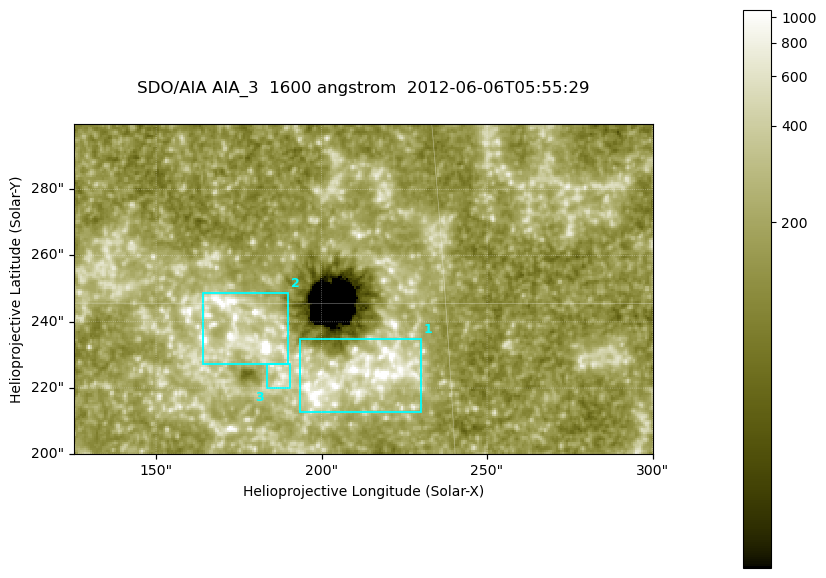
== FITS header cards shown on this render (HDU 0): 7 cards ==
TELESCOP= 'SDO/AIA '
INSTRUME= 'AIA_3   '
WAVELNTH=                 1600
WAVEUNIT= 'angstrom'
DATE-OBS= '2012-06-06T05:55:29.13'
CTYPE1  = 'HPLN-TAN'
CTYPE2  = 'HPLT-TAN'

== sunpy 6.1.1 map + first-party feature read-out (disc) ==
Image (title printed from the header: SDO/AIA AIA_3  1600 angstrom  2012-06-06T05:55:29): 287 x 164 px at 0.609 arcsec/px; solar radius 946 arcsec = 1552 px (partial field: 0.6% of the solar disc is inside the frame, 100% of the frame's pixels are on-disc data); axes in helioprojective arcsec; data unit not stated in the header (colour bar unlabelled)
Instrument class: DISC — disc imager (sunpy class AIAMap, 1600 A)
Bright regions (active regions / flare kernels): reference = the on-disc median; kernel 3 px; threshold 5 sigma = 323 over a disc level ~179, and >= 1.15x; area >= 47 px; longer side >= 3 px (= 1.8 arcsec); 3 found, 3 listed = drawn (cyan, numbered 1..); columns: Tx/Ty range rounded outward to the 2 arcsec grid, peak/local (2 s.f.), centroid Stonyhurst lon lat
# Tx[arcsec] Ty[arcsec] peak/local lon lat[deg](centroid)
1 192..230 212..236 12 +13 +14
2 164..190 226..250 13 +11 +14
3 182..192 220..228 4.3 +12 +14